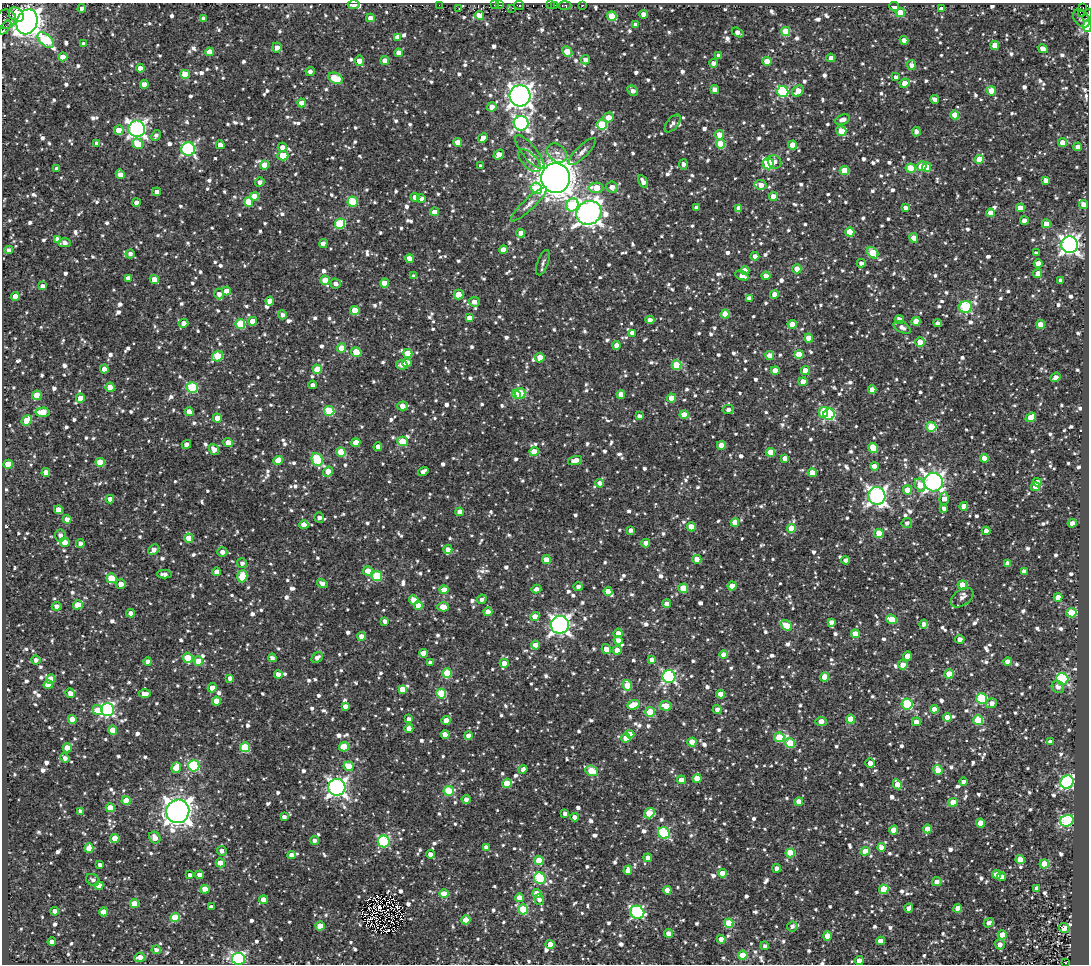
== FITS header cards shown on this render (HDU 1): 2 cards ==
NAXIS1  =                 1087
NAXIS2  =                  962

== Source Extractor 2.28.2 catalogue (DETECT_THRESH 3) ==
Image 1087 x 962 px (HDU 1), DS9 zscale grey, 1 PNG px = 1 image px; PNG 1091 x 966 px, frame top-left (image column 1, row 962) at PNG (2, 3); each listed source drawn as its Kron ellipse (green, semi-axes under 4 px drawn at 4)
Background 1.95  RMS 3.9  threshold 11.6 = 3 sigma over >= 5 px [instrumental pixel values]
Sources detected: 1704; of the 1704, the 500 brightest by FLUX_AUTO listed and drawn (1204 fainter detections omitted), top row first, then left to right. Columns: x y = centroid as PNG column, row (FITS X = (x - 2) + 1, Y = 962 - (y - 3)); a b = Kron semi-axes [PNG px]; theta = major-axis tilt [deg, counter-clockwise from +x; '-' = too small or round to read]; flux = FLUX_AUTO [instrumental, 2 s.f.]
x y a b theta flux
354 5 6 4 3 1500
439 5 2 2 - 1100
494 5 2 2 - 1200
500 5 4 2 - 1300
519 5 5 3 - 2300
551 5 3 3 - 2500
554 5 4 3 - 3600
565 5 6 3 1 4100
582 5 3 2 - 1300
894 6 5 3 - 1500
82 8 4 4 - 1300
459 8 3 2 - 1000
512 8 3 2 - 1300
1083 8 3 2 - 1100
941 9 4 4 - 1400
900 13 5 4 - 6000
644 14 4 4 - 1900
1081 14 3 3 - 8700
16 15 8 6 -41 24000
479 15 4 4 - 5800
1087 15 7 2 71 3300
612 16 5 4 - 7700
203 18 4 4 - 1000
370 18 4 4 - 1900
1081 18 10 7 -51 1400
6 19 10 9 - 4300
27 22 13 10 68 330000
636 25 4 4 - 1800
1088 26 6 4 81 30000
5 28 8 3 55 5300
786 31 4 4 - 8400
738 32 6 4 -31 1500
397 37 4 4 - 2100
46 40 10 5 -43 19000
904 40 4 4 - 2300
84 44 4 4 - 1500
995 45 4 4 - 3100
277 47 5 5 - 2200
1043 49 5 4 - 2200
209 52 4 4 - 2700
567 52 6 4 -45 4500
399 53 4 4 - 2400
719 56 4 4 - 1400
63 57 4 4 - 4500
831 58 4 4 - 2200
585 60 4 4 - 1400
359 61 5 4 - 2700
385 61 4 4 - 2900
767 61 4 4 - 5500
714 63 4 4 - 1900
911 65 5 4 - 1300
140 68 4 4 - 2100
310 72 4 4 - 1200
185 74 4 4 - 6500
896 77 4 4 - 1000
335 78 8 5 -26 11000
905 83 5 4 - 3900
144 84 4 4 - 2800
715 90 4 4 - 2400
633 91 6 4 -46 1700
798 91 6 5 - 4700
991 91 5 4 - 5100
783 92 5 5 - 24000
520 96 10 10 - 190000
935 99 4 4 - 1800
302 103 4 4 - 3500
492 107 5 4 - 2400
955 115 4 4 - 5200
608 117 5 4 - 2800
843 120 7 5 21 1800
521 123 7 7 - 71000
673 123 10 5 51 1200
602 124 5 5 - 13000
137 129 8 8 - 100000
119 130 5 5 - 3900
841 131 5 5 - 5900
916 132 5 4 - 1200
156 135 5 4 - 1000
720 135 5 4 - 3700
483 138 5 4 - 2200
458 142 5 4 - 3500
97 143 4 4 - 1600
1063 143 4 4 - 4800
138 144 5 5 - 6000
721 144 5 4 - 7900
220 145 4 4 - 2300
793 145 4 4 - 5500
282 147 4 4 - 1900
1078 147 4 4 - 1500
188 149 7 7 - 48000
530 152 21 7 -50 2000
582 152 18 5 45 1400
557 153 11 8 -43 1500
499 155 6 4 37 2900
283 156 5 4 - 7000
979 159 4 4 - 6300
530 161 14 7 -47 1500
774 162 7 6 - 1400
683 164 5 4 - 1100
768 164 6 5 - 23000
264 165 4 4 - 5300
481 166 4 4 - 1000
921 166 5 5 - 3900
926 167 5 4 - 6900
911 168 5 4 - 9200
57 169 4 4 - 1200
844 170 4 4 - 7100
120 174 5 4 - 2500
556 178 15 14 - 590000
1046 180 4 4 - 2300
643 181 7 4 -58 1800
260 182 4 4 - 1300
760 185 6 4 -11 3100
612 187 6 5 - 1600
536 188 6 5 - 9200
596 188 7 5 -1 5600
157 192 4 4 - 1700
254 196 4 4 - 5200
415 197 4 4 - 2800
773 197 4 4 - 4500
421 198 4 4 - 1300
249 202 5 4 - 6400
353 202 5 5 - 14000
137 203 4 4 - 2500
529 204 24 5 43 1800
1084 204 4 4 - 2400
572 205 6 6 - 18000
905 207 4 4 - 1300
696 208 4 4 - 1600
738 208 4 4 - 2000
1020 208 4 4 - 3800
435 212 4 4 - 3500
589 213 13 11 34 190000
990 213 4 4 - 3300
1024 221 4 4 - 2200
340 224 5 5 - 17000
1046 224 4 4 - 3600
850 232 4 4 - 8300
521 233 4 4 - 2000
914 238 5 4 - 4300
57 239 4 4 - 1600
64 243 6 4 0 1300
323 243 4 4 - 2200
1069 245 8 8 - 120000
9 250 4 4 - 1100
503 250 4 4 - 4300
873 253 6 4 -44 12000
1036 253 4 4 - 1100
130 254 4 4 - 1200
755 256 4 4 - 1900
410 259 4 4 - 3300
543 263 13 5 69 1100
861 263 4 4 - 1400
1038 264 4 4 - 3300
797 269 4 4 - 4500
745 270 4 4 - 3900
1038 274 4 4 - 2200
414 276 4 4 - 1200
742 276 7 4 -24 2400
766 276 4 4 - 3600
128 278 4 4 - 1300
154 279 5 4 - 3000
325 280 4 4 - 5100
1061 280 4 4 - 1400
384 283 4 4 - 5800
336 284 5 5 - 1200
42 286 4 4 - 1400
226 291 4 4 - 3300
219 294 5 5 - 1500
458 294 5 5 - 5900
774 294 4 4 - 2500
15 296 4 4 - 4200
749 298 4 4 - 1600
270 301 4 4 - 3500
474 302 5 5 - 2200
966 307 6 5 - 26000
355 310 5 4 - 6500
725 314 4 4 - 6700
282 315 4 4 - 1100
469 318 4 4 - 2000
650 320 4 4 - 1600
899 320 4 4 - 2400
253 321 4 4 - 4100
916 321 4 4 - 4700
184 323 5 4 - 2000
938 323 4 4 - 1300
240 324 5 5 - 13000
792 324 4 4 - 4200
1041 325 4 4 - 4300
902 327 9 5 -27 1500
632 333 4 4 - 2000
809 338 4 4 - 5100
920 342 5 4 - 4600
616 345 4 4 - 2600
342 348 4 4 - 4900
356 352 5 4 - 6000
408 353 4 4 - 6500
799 354 5 4 - 6200
770 355 4 4 - 4200
217 356 6 5 - 9400
540 357 5 4 - 4400
407 363 4 4 - 4000
402 365 6 4 -10 1700
677 365 5 5 - 11000
104 369 4 4 - 3100
317 369 4 4 - 5300
805 370 4 4 - 3300
775 371 4 4 - 3300
1055 377 5 4 - 2400
803 382 4 4 - 3400
313 385 4 4 - 1100
110 387 4 4 - 4400
192 388 5 5 - 23000
872 389 4 4 - 2300
520 393 5 5 - 11000
516 394 4 4 - 6400
621 394 4 4 - 3300
37 395 5 4 - 6600
80 398 4 4 - 4200
671 398 4 4 - 3700
403 406 5 4 - 2800
728 410 6 4 10 1100
329 411 5 5 - 14000
42 412 7 4 4 6000
189 412 4 4 - 3100
823 412 5 5 - 10000
829 414 6 5 - 26000
684 415 4 4 - 4900
639 416 4 4 - 1200
1031 417 5 4 - 3200
217 418 4 4 - 2900
27 420 5 4 - 6700
931 427 5 5 - 12000
403 441 5 4 - 7500
228 443 5 4 - 2900
356 443 4 4 - 4000
186 444 5 4 - 1200
721 445 4 4 - 3300
378 447 4 4 - 1900
873 448 5 4 - 5800
214 449 6 4 -56 2200
341 452 5 4 - 7800
534 452 4 4 - 5600
770 452 4 4 - 6400
785 458 4 4 - 2000
984 458 4 4 - 3900
317 459 7 5 -66 21000
575 460 7 4 17 2700
278 461 5 4 - 6500
100 462 4 4 - 6700
8 464 4 4 - 4700
874 466 4 4 - 3900
328 471 5 4 - 3800
423 471 5 4 - 1500
46 472 4 4 - 3000
812 473 4 4 - 4500
933 482 9 9 - 120000
1037 482 5 4 - 2500
600 483 4 4 - 2300
920 485 7 5 -63 4700
1035 487 4 4 - 3100
907 490 4 4 - 5200
877 496 9 8 - 110000
110 499 4 4 - 2100
944 499 6 4 87 2300
964 506 4 4 - 2400
944 508 4 4 - 1200
58 510 4 4 - 3800
460 512 4 4 - 2700
319 517 5 5 - 1300
67 519 4 4 - 2100
735 522 4 4 - 5000
907 523 5 5 - 1100
1072 523 4 4 - 2000
304 525 4 4 - 4500
691 527 4 4 - 6000
791 528 4 4 - 4900
631 530 4 4 - 1100
986 531 4 4 - 1800
879 533 4 4 - 6600
60 535 6 5 - 1300
189 538 4 4 - 5500
65 542 5 4 - 3100
646 543 4 4 - 3100
80 544 4 4 - 1700
154 550 6 4 44 2000
448 550 4 4 - 2900
222 552 5 4 - 1600
546 559 4 4 - 3100
697 559 4 4 - 3400
846 560 4 4 - 1700
242 563 5 5 - 1100
1007 563 4 4 - 1700
368 571 5 4 - 4200
1024 571 4 4 - 2000
217 572 4 4 - 2200
164 574 7 4 1 1400
242 576 6 5 - 7500
377 576 5 5 - 17000
111 578 5 5 - 11000
121 584 5 5 - 2000
322 584 5 4 - 1500
962 585 4 4 - 7500
732 586 4 4 - 5000
578 587 5 4 - 1200
683 588 5 4 - 6900
536 589 5 4 - 1400
444 590 4 4 - 4000
608 591 4 4 - 4100
1058 597 4 4 - 4100
962 598 13 8 36 1500
482 599 5 4 - 1100
414 600 5 4 - 3800
667 604 4 4 - 2200
78 605 5 4 - 6000
57 606 5 4 - 1600
418 606 4 4 - 3900
443 607 6 4 0 4400
488 612 4 4 - 3200
131 613 4 4 - 2100
1071 613 5 4 - 11000
535 616 5 4 - 3700
891 619 5 4 - 6900
385 621 4 4 - 1300
831 622 4 4 - 1300
924 624 4 4 - 1400
560 625 9 9 - 110000
786 625 6 4 -37 6400
618 633 5 4 - 2300
855 634 4 4 - 4000
362 636 4 4 - 3300
960 639 5 4 - 1600
618 640 4 4 - 1900
535 645 4 4 - 2600
606 649 5 4 - 2700
617 650 4 4 - 3400
424 653 4 4 - 3400
724 655 4 4 - 3700
907 656 5 4 - 4000
317 657 6 4 41 1400
188 658 5 5 - 8400
272 658 4 4 - 1100
36 660 4 4 - 1200
651 660 4 4 - 1200
198 661 4 4 - 4500
148 662 4 4 - 2000
1008 662 4 4 - 2400
430 663 4 4 - 1300
504 663 4 4 - 2800
903 665 4 4 - 3200
447 673 4 4 - 9100
278 674 4 4 - 2200
949 674 4 4 - 5000
669 677 6 6 - 53000
825 677 4 4 - 6800
230 678 4 4 - 1300
51 679 4 4 - 3800
1062 679 6 5 - 29000
48 685 5 4 - 4300
627 685 5 4 - 7200
1058 687 6 5 - 1500
212 688 4 4 - 2400
402 689 4 4 - 3800
70 693 5 4 - 1700
145 694 6 4 1 1700
441 694 5 5 - 14000
721 694 4 4 - 3900
982 698 5 5 - 26000
216 701 4 4 - 3400
991 703 6 4 17 1600
907 704 5 5 - 25000
633 705 6 4 20 6500
345 706 4 4 - 1600
666 706 6 5 - 4200
717 709 5 4 - 1100
934 709 4 4 - 3300
98 710 5 5 - 4200
107 710 6 6 - 50000
650 712 5 4 - 9600
947 717 4 4 - 2700
72 719 4 4 - 4200
409 719 4 4 - 1300
850 719 4 4 - 6600
978 720 5 5 - 14000
446 721 4 4 - 4100
821 721 5 4 - 2800
916 722 4 4 - 2700
409 728 4 4 - 3500
113 730 4 4 - 3800
630 734 4 4 - 1800
445 735 4 4 - 3100
469 736 4 4 - 3600
779 737 5 5 - 12000
626 738 4 4 - 4500
692 742 4 4 - 4700
1050 742 4 4 - 1500
790 743 5 5 - 9900
245 747 5 5 - 16000
344 747 5 4 - 8800
67 748 4 4 - 4600
65 758 5 4 - 1300
870 763 5 4 - 2100
194 766 5 5 - 26000
349 766 5 4 - 5500
176 768 5 4 - 5600
523 769 4 4 - 1000
938 770 5 4 - 6700
592 771 6 5 - 9300
697 778 4 4 - 5000
681 780 4 4 - 2600
963 782 4 4 - 1500
1067 782 7 6 - 52000
507 783 5 4 - 9000
897 784 5 4 - 4000
337 787 8 8 - 120000
449 791 5 5 - 13000
466 799 4 4 - 1300
126 800 4 4 - 4900
799 802 4 4 - 3900
953 802 5 4 - 3700
110 808 4 4 - 4900
80 811 4 4 - 1100
178 811 12 11 - 290000
649 813 5 5 - 8500
565 814 4 4 - 1300
284 817 4 4 - 1200
574 817 4 4 - 1600
1067 821 7 5 28 35000
981 823 4 4 - 5200
927 829 4 4 - 4900
894 830 4 4 - 5100
664 833 6 5 - 25000
115 838 5 4 - 4200
155 838 6 5 - 2300
314 840 4 4 - 1100
384 842 6 6 - 28000
486 847 4 4 - 1700
881 847 4 4 - 2400
89 848 5 4 - 4000
222 851 5 4 - 1300
865 851 4 4 - 6300
790 853 4 4 - 8200
430 854 4 4 - 1900
292 855 4 4 - 2200
648 858 4 4 - 2500
1020 859 4 4 - 6400
539 861 4 4 - 7800
220 863 5 4 - 3000
1044 864 5 4 - 7000
100 865 4 4 - 1200
777 868 4 4 - 1600
628 870 5 4 - 3500
722 873 4 4 - 5100
996 874 4 4 - 2900
190 875 4 4 - 1200
200 875 4 4 - 1900
1002 877 4 4 - 2600
540 878 6 5 - 28000
93 880 7 5 -32 1100
937 882 5 4 - 2000
99 885 4 4 - 3800
1036 888 4 4 - 1100
205 889 4 4 - 4400
884 889 5 4 - 10000
667 890 4 4 - 4400
537 893 4 4 - 4100
444 894 4 4 - 5700
519 898 4 4 - 3000
263 900 4 4 - 2700
539 900 5 4 - 1200
134 903 4 4 - 4900
211 907 4 4 - 1400
909 908 4 4 - 1600
958 908 4 4 - 4500
523 909 5 5 - 13000
55 911 4 4 - 2200
104 912 4 4 - 5000
637 912 7 6 - 41000
175 918 4 4 - 8800
466 920 4 4 - 5300
729 923 4 4 - 11000
989 923 5 4 - 1200
320 926 4 4 - 5700
792 926 5 5 - 1000
1064 928 5 5 - 3500
669 933 4 4 - 2400
1002 935 4 4 - 7000
827 936 5 4 - 3800
721 939 4 4 - 2900
881 941 4 4 - 3500
52 942 4 4 - 2300
550 944 4 4 - 3400
1000 944 5 5 - 1500
765 946 4 4 - 1000
156 950 4 4 - 1200
743 955 4 4 - 8500
140 957 5 4 - 2600
238 959 6 6 - 59000
859 961 4 4 - 2900
1066 963 3 3 - 6100
At the frame edge (FLAGS 8, measured only in part): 6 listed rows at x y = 354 5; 1087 15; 6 19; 1088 26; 5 28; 1066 963
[1204 fainter detections neither listed nor drawn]